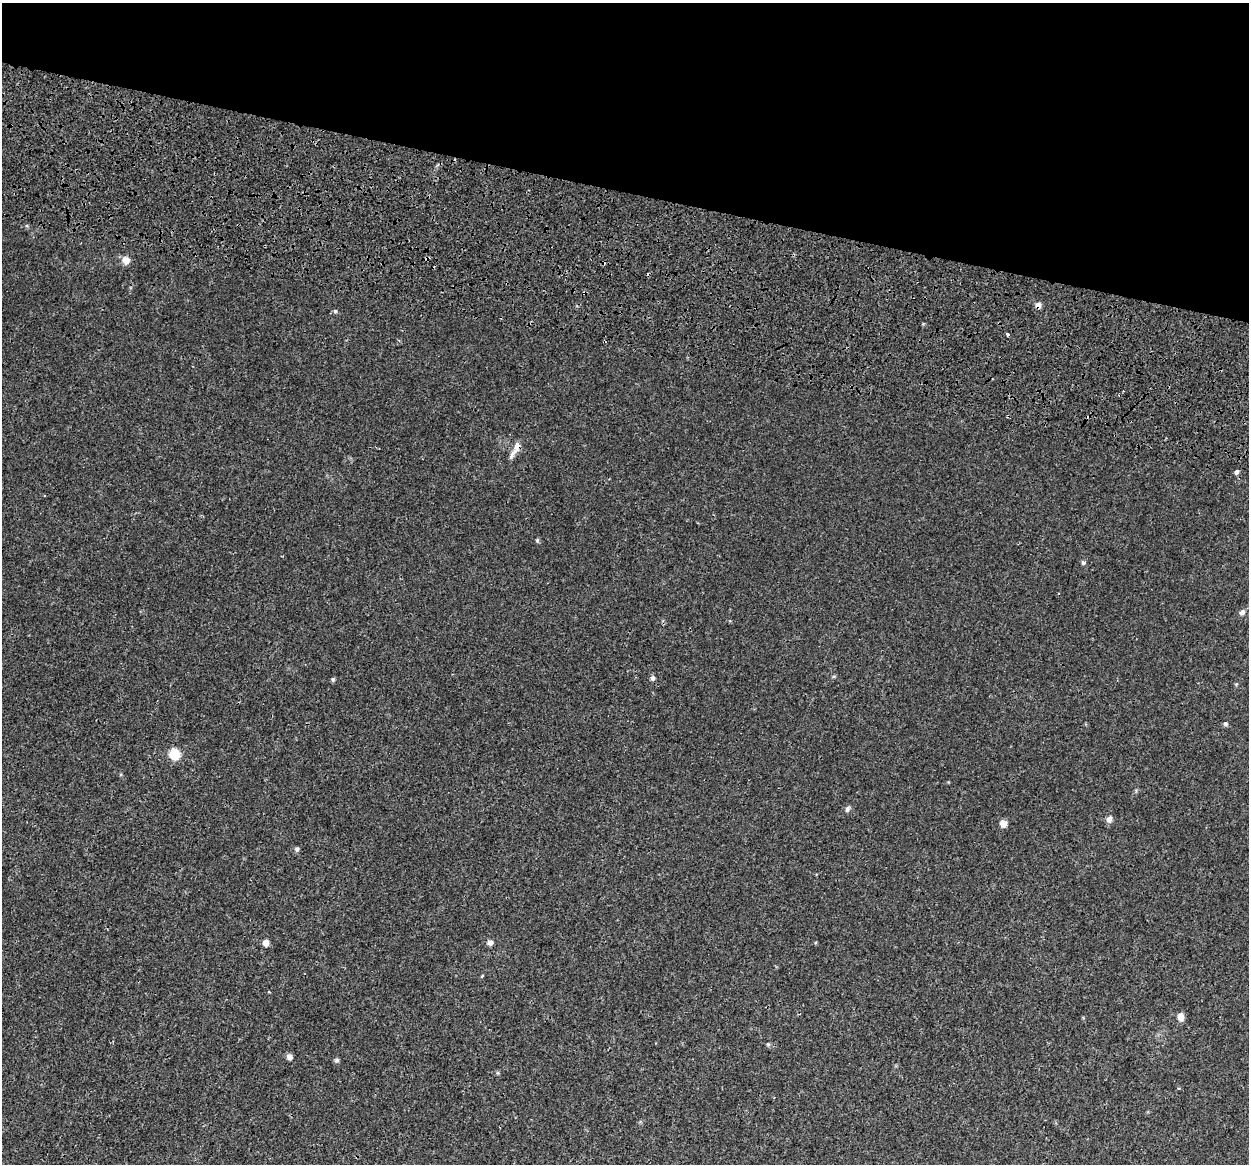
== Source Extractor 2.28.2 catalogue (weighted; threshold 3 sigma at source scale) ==
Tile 2 of 4 x 4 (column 2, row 1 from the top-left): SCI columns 1423-2669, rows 4086-5247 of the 5331 x 5784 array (HDU 1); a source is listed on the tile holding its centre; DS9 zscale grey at full resolution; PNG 1251 x 1166 px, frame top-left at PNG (2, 3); no overlay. Shown black and unused: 17% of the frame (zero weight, under 3 of 4 exposures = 17% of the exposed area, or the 3 px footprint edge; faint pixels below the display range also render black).
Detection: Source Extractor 2.28.2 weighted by HDU 2 'WHT'; one run over the whole footprint, this tile lists its part. Background 3.85e-04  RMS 0.0013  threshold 0.00571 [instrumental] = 3 sigma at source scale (4.5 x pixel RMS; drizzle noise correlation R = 1.50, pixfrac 1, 0.0396/0.0396 arcsec/px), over >= 5 px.
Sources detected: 29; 2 cosmic-ray / hot-pixel residue — not listed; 1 inside a brighter listed object's ellipse — not listed separately; the other 26 listed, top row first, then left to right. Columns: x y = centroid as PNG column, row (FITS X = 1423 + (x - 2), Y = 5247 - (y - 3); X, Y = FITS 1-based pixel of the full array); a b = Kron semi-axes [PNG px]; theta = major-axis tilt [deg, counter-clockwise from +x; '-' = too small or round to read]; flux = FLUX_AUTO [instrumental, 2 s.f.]
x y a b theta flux
126 260 9 9 - 0.78
1038 305 7 6 - 0.55
335 311 5 4 - 0.17
1007 335 4 3 - 0.51
517 446 13 8 70 0.75
1237 472 6 5 - 0.28
537 540 5 4 - 0.17
1083 563 7 5 -48 0.21
1242 612 7 7 - 0.41
652 678 6 5 - 0.3
333 679 6 4 -70 0.18
1225 724 6 5 - 0.24
174 754 9 9 - 2.8
847 809 7 5 71 0.31
1109 819 7 6 - 0.61
1003 824 8 8 - 0.63
297 849 6 5 - 0.25
490 942 6 6 - 0.45
266 943 6 6 - 0.75
482 976 5 3 - 0.11
269 992 4 2 - 0.095
1181 1017 7 6 - 0.88
768 1044 6 4 -1 0.16
289 1057 6 6 - 0.48
337 1060 6 6 - 0.25
1178 1088 4 3 - 0.12
Overlapping masked pixels (flux is a lower limit): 2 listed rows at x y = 1038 305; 517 446